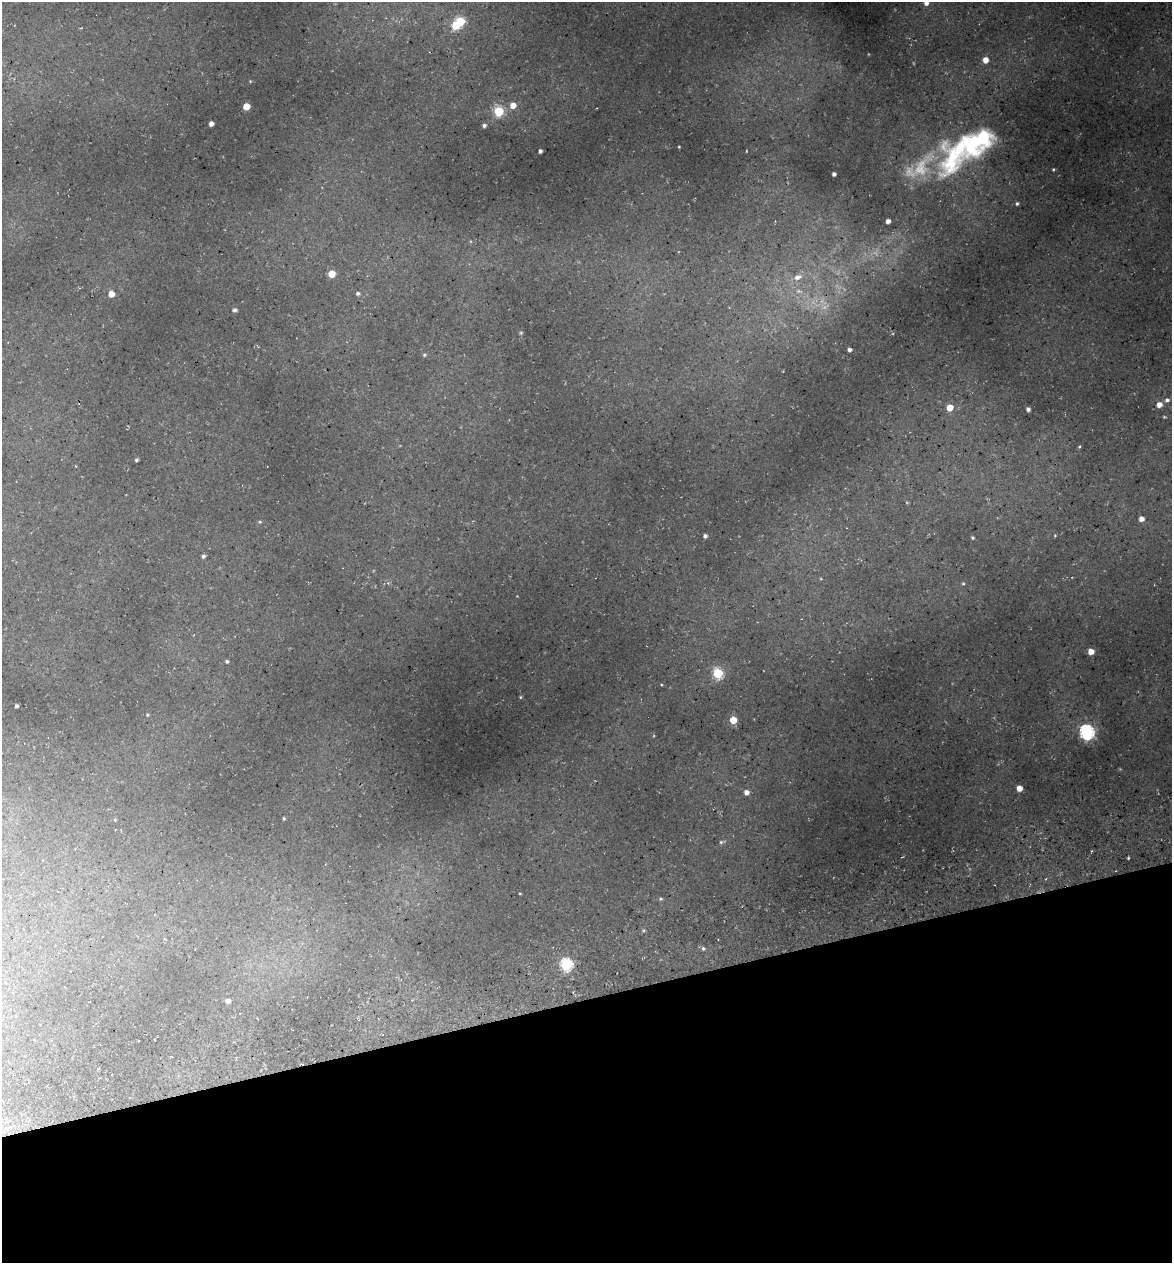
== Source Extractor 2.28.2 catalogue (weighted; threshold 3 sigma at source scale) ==
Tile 14 of 4 x 4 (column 2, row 4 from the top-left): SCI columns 1315-2484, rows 75-1335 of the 4922 x 5194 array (HDU 1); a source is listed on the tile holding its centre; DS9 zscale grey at full resolution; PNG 1174 x 1265 px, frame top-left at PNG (2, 2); no overlay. Shown black and unused: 21% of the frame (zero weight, under 3 of 5 exposures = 5% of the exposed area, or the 3 px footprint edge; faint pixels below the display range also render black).
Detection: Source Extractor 2.28.2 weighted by HDU 2 'WHT'; one run over the whole footprint, this tile lists its part. Background 0.135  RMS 0.0071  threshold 0.0321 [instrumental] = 3 sigma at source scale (4.5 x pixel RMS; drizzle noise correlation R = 1.50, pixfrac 1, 0.0396/0.0396 arcsec/px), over >= 5 px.
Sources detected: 57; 1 too faint to see at this stretch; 1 inside a brighter object's white glare — not listed; the other 55 listed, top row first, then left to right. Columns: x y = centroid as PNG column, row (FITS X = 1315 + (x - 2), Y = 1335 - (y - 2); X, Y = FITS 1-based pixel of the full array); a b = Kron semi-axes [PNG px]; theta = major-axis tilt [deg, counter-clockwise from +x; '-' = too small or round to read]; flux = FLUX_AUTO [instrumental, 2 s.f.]
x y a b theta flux
926 3 5 5 - 3.4
460 21 5 5 - 34
985 60 6 5 - 6.5
250 81 4 3 - 0.56
513 105 5 5 - 6.7
246 106 5 5 - 14
499 111 5 5 - 39
211 124 4 4 - 3.5
484 125 5 4 - 1.7
679 147 3 2 - 0.55
966 149 73 28 34 110
540 151 4 3 - 2
1053 169 3 3 - 0.66
834 174 4 4 - 2.3
1017 204 3 3 - 1
888 221 4 4 - 3.2
332 274 5 5 - 13
797 277 12 7 19 4.5
358 293 5 4 - 1.4
111 294 5 5 - 7.6
234 310 4 4 - 1.8
849 350 4 4 - 2
424 355 5 4 - 0.79
1167 400 6 5 - 1.8
1159 405 6 5 - 4.8
950 407 5 5 - 10
1028 409 4 4 - 2
1079 447 5 3 - 0.74
136 460 3 3 - 1.2
1141 519 5 4 - 4.2
260 522 5 4 - 0.82
1055 535 5 4 - 0.67
705 536 4 4 - 2
972 538 4 4 - 0.89
203 556 4 4 - 1.7
963 583 4 4 - 0.78
1091 651 5 4 - 7.1
227 661 4 4 - 1.2
718 673 6 5 - 46
520 697 5 3 - 0.67
17 706 3 3 - 1.3
147 715 5 4 - 0.82
733 720 5 5 - 13
1087 732 7 6 - 150
1019 788 4 4 - 6.4
746 792 5 5 - 3.7
284 818 3 3 - 0.84
115 820 5 3 - 0.6
721 842 5 5 - 1.2
1128 858 4 3 - 0.76
520 894 4 3 - 0.53
661 899 6 4 0 0.93
703 948 5 4 - 1.3
566 965 6 6 - 74
228 1001 5 5 - 2.8
Isophote crosses this tile's border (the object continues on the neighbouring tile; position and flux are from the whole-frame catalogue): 1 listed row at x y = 926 3